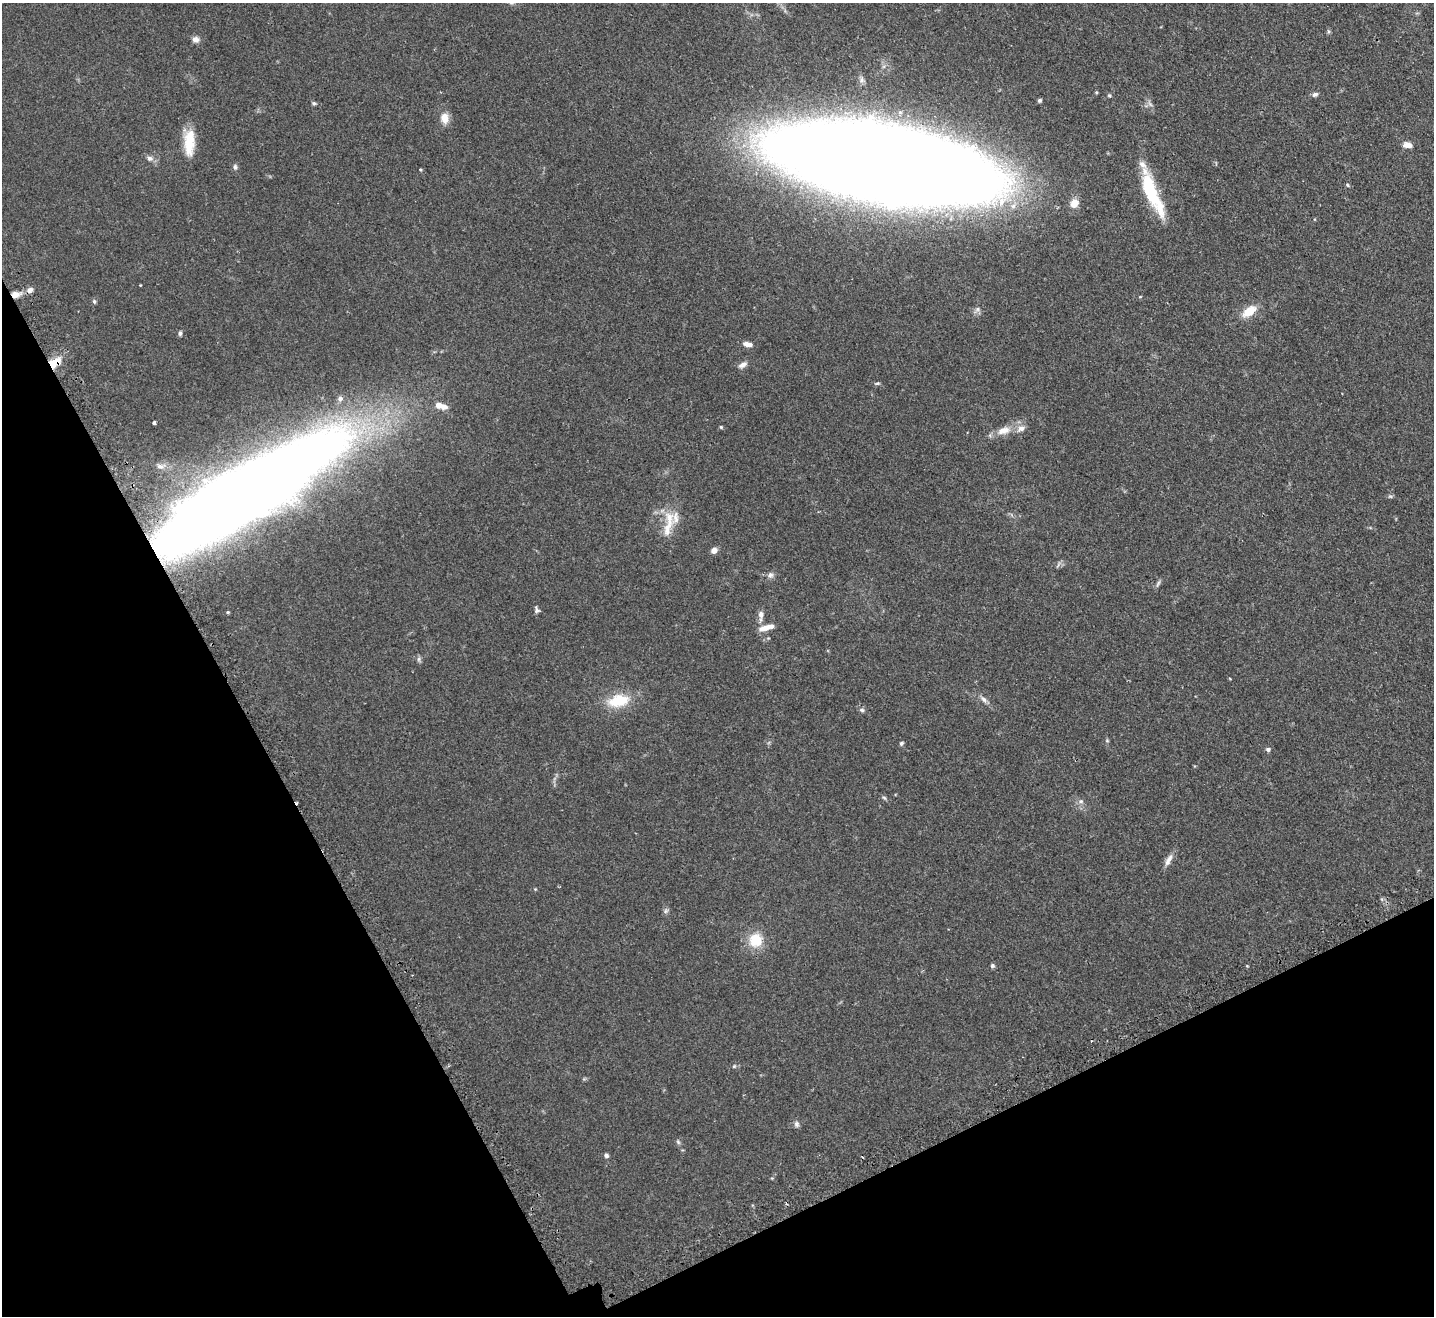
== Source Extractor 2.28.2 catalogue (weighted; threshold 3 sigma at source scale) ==
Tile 14 of 4 x 4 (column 2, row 4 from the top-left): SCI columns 1469-2900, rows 200-1513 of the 5799 x 5790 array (HDU 1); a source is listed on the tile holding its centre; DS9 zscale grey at full resolution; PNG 1436 x 1318 px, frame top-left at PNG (2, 3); no overlay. Shown black and unused: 25% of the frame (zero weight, under 2 of 3 exposures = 4% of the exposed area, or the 3 px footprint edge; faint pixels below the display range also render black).
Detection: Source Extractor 2.28.2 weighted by HDU 2 'WHT'; one run over the whole footprint, this tile lists its part. Background 0.11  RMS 0.0074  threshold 0.0335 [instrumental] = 3 sigma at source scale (4.5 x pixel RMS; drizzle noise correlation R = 1.50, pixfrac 1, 0.05/0.05 arcsec/px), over >= 5 px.
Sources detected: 72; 1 inside a brighter object's white glare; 1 cosmic-ray / hot-pixel residue — not listed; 6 inside a brighter listed object's ellipse — not listed separately; the other 64 listed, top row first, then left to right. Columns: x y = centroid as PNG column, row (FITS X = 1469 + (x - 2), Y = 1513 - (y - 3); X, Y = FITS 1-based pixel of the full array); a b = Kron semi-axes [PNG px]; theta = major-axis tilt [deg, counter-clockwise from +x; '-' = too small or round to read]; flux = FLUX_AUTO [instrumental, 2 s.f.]
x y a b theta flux
1328 31 6 4 -72 1.1
196 39 9 8 - 3.5
861 80 8 7 - 2.1
1096 92 4 3 - 0.88
1315 94 8 5 22 2
1109 95 5 4 - 0.88
1039 100 5 5 - 1.3
314 103 6 5 - 1.2
445 118 13 10 -86 7.3
189 144 33 12 -88 19
1407 145 9 6 -5 5.2
150 158 9 7 -15 2.7
884 163 145 43 -10 5200
235 167 7 5 -82 1.8
420 170 4 3 - 0.76
1347 185 5 4 - 0.86
1152 193 57 14 -66 43
1074 203 11 9 55 7.2
140 285 3 2 - 0.56
30 290 9 6 36 3.5
15 294 9 7 5 5.4
94 301 6 5 - 1.2
977 310 11 6 50 2.6
1249 311 18 10 35 12
180 333 6 4 90 1.4
748 344 10 5 -9 4.5
55 362 18 11 36 11
742 365 12 6 31 3.3
877 383 8 4 18 1.1
340 398 6 6 - 2.4
443 407 10 8 -6 4.4
154 423 3 3 - 3
721 427 4 4 - 0.88
1004 430 19 11 14 9.1
161 466 13 8 4 4
1390 496 6 4 0 1.1
220 511 179 38 32 2300
669 519 26 10 -75 12
714 550 5 4 - 8.4
1058 565 10 3 61 1.3
770 575 9 8 - 2.7
1158 583 12 4 66 1.7
536 610 9 6 -78 1.9
228 612 4 4 - 0.73
761 615 16 7 88 4
765 628 16 7 16 6
419 659 8 5 -83 1.6
984 700 11 6 -47 2.9
618 701 29 16 11 23
862 710 7 5 -16 1.6
1107 740 5 5 - 0.88
901 743 6 5 - 1.3
1268 749 6 5 - 1.7
884 798 6 5 - 1.1
1081 801 7 6 - 2.3
1169 859 14 8 61 4.6
535 889 4 4 - 0.62
666 911 8 6 47 1.7
756 940 19 18 - 17
992 966 5 5 - 1.5
734 1066 5 5 - 0.91
796 1124 9 7 -88 2.1
678 1142 7 5 -68 1.4
606 1155 5 5 - 1.8
Overlapping masked pixels (flux is a lower limit): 3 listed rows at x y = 15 294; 55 362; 220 511